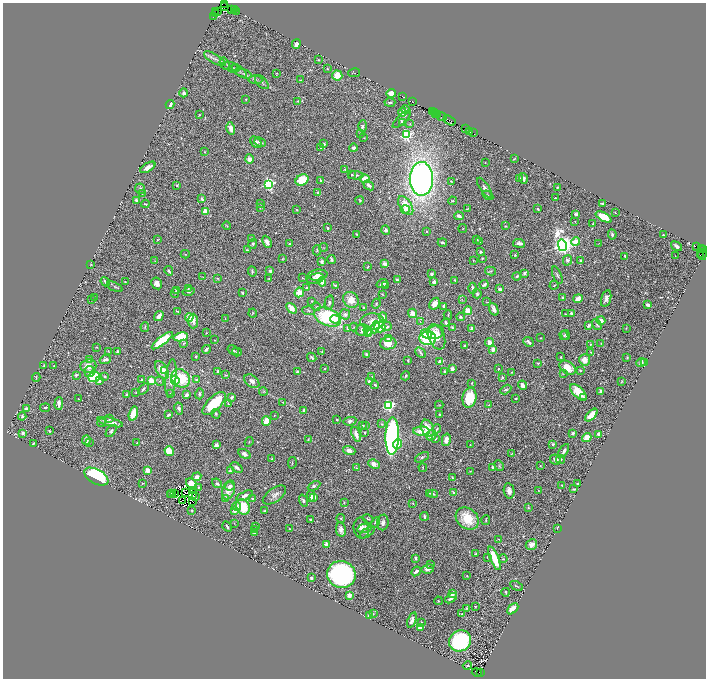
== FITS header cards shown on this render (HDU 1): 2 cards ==
NAXIS1  =                 1407
NAXIS2  =                 1352

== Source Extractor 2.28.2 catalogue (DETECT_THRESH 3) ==
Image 1407 x 1352 px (HDU 1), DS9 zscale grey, zoomed out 1/2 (1 PNG px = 2 x 2 image px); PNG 708 x 680 px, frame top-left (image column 2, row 1351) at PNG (3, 3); each listed source drawn as its Kron ellipse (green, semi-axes under 4 px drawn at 4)
Background 0.998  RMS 0.032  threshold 0.0952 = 3 sigma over >= 5 px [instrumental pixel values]
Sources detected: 731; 78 cannot appear on this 1/2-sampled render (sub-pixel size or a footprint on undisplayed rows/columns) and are neither listed nor drawn; of the other 653, the 500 brightest by FLUX_AUTO listed and drawn (153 fainter detections omitted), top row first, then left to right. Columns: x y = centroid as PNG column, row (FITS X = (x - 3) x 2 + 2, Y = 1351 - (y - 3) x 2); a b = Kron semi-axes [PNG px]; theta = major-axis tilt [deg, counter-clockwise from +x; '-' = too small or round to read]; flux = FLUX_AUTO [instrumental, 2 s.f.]
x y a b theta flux
225 5 3 2 - 57
225 6 2 2 - 54
232 9 2 1 - 100
234 10 2 1 - 110
237 11 2 1 - 14
215 12 3 1 - 120
218 12 4 1 - 61
216 14 4 1 - 150
213 16 2 1 - 43
296 44 5 4 - 29
215 59 12 4 -30 27
318 60 2 2 - 6.5
225 64 6 4 -58 12
230 66 8 4 -8 15
234 68 6 3 19 8.9
327 69 3 3 - 6.5
239 71 9 4 -37 18
276 73 4 2 - 4.3
354 73 6 2 10 3.5
244 74 8 4 -18 18
337 75 5 5 - 94
255 80 7 4 -5 12
301 80 4 2 - 4.5
262 82 8 5 -47 16
184 93 4 3 - 13
391 93 5 4 - 65
402 96 2 1 - 14
246 99 2 2 - 4.4
298 101 4 3 - 6
390 102 5 3 - 9.2
413 102 2 1 - 120
170 104 4 3 - 24
405 110 5 4 - 12
402 112 4 3 - 94
432 112 2 1 - 84
434 113 2 1 - 79
436 113 2 1 - 43
199 115 3 2 - 4.8
437 115 2 2 - 170
442 117 5 1 - 380
402 119 12 4 44 19
450 121 6 2 -33 450
402 122 3 3 - 17
410 124 4 3 - 5.2
363 126 6 3 89 15
231 128 6 4 -76 36
466 129 3 1 - 140
469 131 2 1 - 73
473 132 3 1 - 83
360 133 3 2 - 5.1
406 135 3 3 - 770
364 138 3 2 - 3.5
256 142 7 4 -44 29
260 142 6 3 -26 14
324 144 2 2 - 12
321 148 3 2 - 3.9
353 148 4 3 - 18
205 152 3 2 - 4.1
249 159 5 4 - 35
514 159 3 1 - 4.5
485 162 2 2 - 4
148 167 8 3 31 47
345 169 2 2 - 9.6
352 175 2 2 - 7.6
356 175 7 2 -2 14
520 178 3 2 - 5.2
523 178 5 3 - 29
365 179 5 4 - 67
421 179 17 12 89 2600
302 180 7 5 29 170
320 180 3 2 - 11
451 181 2 2 - 3.6
269 184 4 3 - 1200
177 185 4 3 - 5.2
369 185 6 3 -38 28
485 188 12 4 -56 22
557 188 3 2 - 6.5
140 189 5 5 - 12
142 193 3 2 - 4.8
318 193 3 3 - 11
488 195 6 3 -33 10
555 198 2 2 - 18
202 199 4 3 - 12
136 200 3 3 - 18
360 200 4 3 - 5.3
453 201 4 3 - 7.9
261 203 4 2 - 4
145 204 4 2 - 5.8
602 204 4 2 - 9
406 206 11 5 -56 110
260 207 4 2 - 4.8
405 209 4 3 - 15
467 209 3 1 - 4.2
538 209 3 2 - 9.4
297 210 3 3 - 3.7
206 211 3 3 - 210
615 213 3 2 - 3.8
576 214 4 4 - 10
459 216 4 3 - 27
604 217 9 4 -30 160
575 221 2 1 - 3.5
593 224 2 1 - 3.8
227 226 4 3 - 4.4
506 226 4 2 - 4.7
327 228 3 2 - 12
463 228 4 3 - 4.8
386 230 5 4 - 17
427 231 3 3 - 5.5
357 234 3 2 - 7.3
612 234 5 3 - 15
663 235 2 2 - 19
252 238 3 3 - 4.5
477 239 4 2 - 6.6
157 240 3 2 - 4.2
480 241 3 2 - 13
267 242 6 4 -65 30
576 242 4 3 - 130
442 243 5 3 - 11
519 243 6 3 -6 33
599 243 2 1 - 4.5
253 244 5 3 - 12
289 244 2 2 - 6.2
562 245 6 4 -75 5100
677 246 6 3 -36 16
697 246 2 1 - 810
324 247 4 2 - 4
701 248 3 2 - 16
247 250 3 2 - 5.8
317 250 5 3 - 6.4
704 250 2 1 - 83
480 252 3 3 - 11
185 254 4 3 - 6.8
700 254 2 1 - 74
515 255 2 2 - 5.8
702 255 5 2 - 460
625 256 3 2 - 9.2
675 256 2 1 - 4.1
482 258 3 2 - 8.4
282 259 3 3 - 3.6
332 260 4 2 - 14
567 260 5 4 - 24
155 261 3 3 - 3.8
473 261 3 3 - 4.9
581 261 3 2 - 15
322 262 4 3 - 13
385 263 2 2 - 78
91 264 4 3 - 4.2
368 267 3 1 - 4.9
169 271 5 2 - 16
252 271 5 2 - 9.6
270 271 2 2 - 52
490 271 6 3 -13 7.3
524 273 2 2 - 54
431 274 2 2 - 20
318 275 10 5 6 42
557 275 9 3 -68 12
517 276 4 3 - 8.7
203 277 3 2 - 3.8
217 278 4 3 - 5.6
303 278 3 2 - 6.3
269 279 3 2 - 8.6
315 279 9 5 13 30
397 280 3 2 - 8.1
454 280 2 2 - 5.7
105 282 5 2 - 12
125 282 2 2 - 5.6
322 282 4 4 - 51
434 282 3 2 - 45
157 283 6 5 - 40
382 284 6 2 20 20
484 284 4 2 - 18
336 285 3 3 - 7.4
385 285 3 2 - 6.7
554 285 5 2 - 4.6
115 287 8 2 -25 8.3
188 288 4 3 - 6.4
307 288 3 3 - 8.8
473 288 5 3 - 25
500 289 3 3 - 32
177 290 3 3 - 11
189 291 6 3 13 15
299 292 5 4 - 71
175 293 4 2 - 5.5
242 293 3 3 - 6
382 294 3 2 - 4.1
477 294 4 4 - 11
563 297 2 2 - 20
95 298 2 2 - 4
606 298 8 5 74 26
462 299 4 2 - 5.4
578 299 5 4 - 47
92 300 2 2 - 8.2
351 300 8 7 - 79
312 301 3 2 - 3.8
487 302 3 2 - 3.5
329 303 7 4 77 17
376 304 5 3 - 8
435 304 6 4 58 47
648 305 4 2 - 25
444 306 3 2 - 11
316 307 4 3 - 8.3
291 308 6 4 -48 71
364 308 4 3 - 4.6
494 309 6 3 -66 30
177 311 4 2 - 7.6
309 311 6 3 -4 11
468 311 4 4 - 79
253 313 4 3 - 6.7
413 313 4 3 - 52
571 313 2 2 - 16
345 314 5 5 - 27
565 314 2 2 - 4
448 315 4 2 - 6.5
159 316 5 3 - 52
189 317 4 4 - 110
328 317 14 8 -23 560
383 317 4 4 - 31
461 317 4 3 - 13
225 318 3 2 - 4
335 319 5 3 - 34
193 321 7 5 -89 37
372 321 12 8 4 86
601 321 4 4 - 40
420 322 4 3 - 5.3
446 323 4 3 - 14
597 325 6 4 -56 10
589 326 4 2 - 18
145 327 5 2 - 6.7
354 327 4 3 - 5.6
375 327 6 4 70 39
380 327 5 5 - 190
387 327 5 4 - 22
452 327 4 3 - 6.3
348 328 3 3 - 19
626 328 2 2 - 4
472 329 2 2 - 41
362 330 6 6 - 40
368 331 5 3 - 21
436 332 8 6 18 54
206 333 2 2 - 4.2
368 334 3 2 - 170
426 334 6 4 -19 76
564 335 5 4 - 9.2
566 335 5 3 - 8.8
181 337 7 4 10 250
436 337 13 8 -68 110
428 338 8 7 - 330
540 338 2 2 - 7.5
388 339 4 3 - 21
215 340 2 2 - 4
162 341 13 4 38 280
529 342 6 3 -39 24
184 343 4 3 - 6.7
388 343 8 6 5 72
489 343 4 3 - 47
590 344 2 2 - 12
601 344 4 2 - 4.1
465 346 2 2 - 18
96 347 2 2 - 3.6
206 349 4 2 - 19
493 349 3 3 - 51
233 350 6 3 -33 6.5
108 351 4 3 - 4
118 352 3 3 - 17
237 352 5 3 - 7.5
322 352 3 3 - 4
591 352 2 2 - 8.4
420 353 6 4 -43 12
366 354 2 2 - 18
196 356 3 2 - 6.6
312 357 5 2 - 10
561 357 3 2 - 10
627 357 3 2 - 5.6
89 359 4 3 - 7
105 359 6 3 22 21
408 360 3 2 - 7.7
585 360 5 5 - 62
440 361 4 3 - 20
641 362 5 4 - 21
645 362 3 2 - 5.2
538 363 3 2 - 8.9
44 366 4 3 - 8.2
54 366 2 2 - 4.7
88 366 8 6 6 69
325 368 2 2 - 3.5
568 368 9 6 -34 110
452 369 4 3 - 31
498 369 3 2 - 6.7
162 370 10 5 -59 99
580 370 4 3 - 7.3
165 371 4 3 - 31
89 372 5 5 - 24
218 372 3 2 - 29
297 372 2 2 - 32
444 372 3 3 - 8.4
512 372 2 2 - 7.5
563 374 3 3 - 3.6
76 375 3 3 - 15
226 375 4 2 - 7.1
105 376 3 3 - 11
406 376 4 2 - 8.9
36 377 4 2 - 5.8
94 377 6 5 - 370
372 377 3 3 - 5.5
503 377 2 2 - 29
171 378 18 5 84 80
181 378 10 8 -42 240
141 379 3 2 - 5.7
175 380 5 4 - 30
197 380 4 3 - 14
99 381 4 3 - 19
151 381 4 3 - 79
160 381 4 3 - 7.7
252 381 8 5 -36 37
369 382 4 3 - 19
621 382 3 2 - 4.5
472 383 3 3 - 5.9
375 385 4 3 - 8.9
522 385 5 4 - 30
143 389 6 3 48 13
506 389 6 4 31 12
263 391 4 4 - 7.8
601 391 4 3 - 20
136 392 2 1 - 3.7
578 392 10 5 -44 130
127 394 2 2 - 20
171 394 2 2 - 11
199 394 5 3 - 9.5
186 395 3 2 - 30
232 397 3 2 - 23
584 397 3 2 - 6.8
469 398 10 7 78 190
78 399 2 1 - 3.5
516 399 3 2 - 6.2
283 402 3 3 - 4.2
228 403 4 2 - 4.5
59 404 6 3 89 40
214 404 15 7 44 250
388 405 4 3 - 1100
439 405 4 2 - 4
489 405 3 3 - 4.5
45 408 5 3 - 7.1
179 408 6 3 -77 16
27 409 3 2 - 46
304 411 4 3 - 14
133 414 7 4 74 110
216 414 5 4 - 11
168 415 3 2 - 14
274 415 2 2 - 3.5
440 415 3 3 - 8.7
591 415 8 4 47 65
22 416 4 3 - 11
109 419 2 2 - 15
337 420 2 2 - 8.1
266 421 4 3 - 80
350 421 6 4 10 20
110 422 13 4 -14 57
102 423 4 3 - 7.4
381 424 3 3 - 4.6
363 426 3 3 - 4.1
365 426 4 3 - 6.2
428 428 9 6 -66 90
437 429 5 3 - 9.1
49 431 2 2 - 6.8
111 431 7 4 52 14
422 431 8 4 -4 90
365 432 4 3 - 9.2
23 433 4 3 - 20
573 433 4 3 - 13
356 434 7 3 -69 59
599 434 4 3 - 22
431 435 6 5 - 41
392 436 18 7 88 1800
587 437 5 4 - 76
308 439 3 2 - 5
435 439 3 3 - 23
86 440 5 4 - 36
446 440 6 4 78 54
89 442 3 2 - 6
249 442 5 2 - 4
33 443 2 2 - 7.1
137 443 2 1 - 3.6
398 444 5 4 - 130
553 444 3 3 - 8.5
216 445 4 3 - 21
470 445 2 2 - 4
169 451 5 4 - 140
349 451 6 4 -17 32
564 451 8 3 59 24
244 454 7 4 -30 21
511 454 3 2 - 4.2
422 457 7 4 27 14
272 459 3 3 - 7.9
560 459 4 3 - 11
555 460 6 4 -27 26
292 463 6 2 80 6
374 464 6 4 -27 35
499 466 5 3 - 7.7
540 466 3 2 - 3.9
492 467 3 2 - 11
237 468 7 3 -37 20
356 468 3 3 - 6
423 468 4 2 - 6.4
148 470 3 3 - 58
230 471 3 2 - 21
470 471 4 2 - 3.9
96 477 13 7 -29 750
197 477 5 4 - 28
452 477 3 3 - 7.6
143 483 3 2 - 5.1
217 483 5 4 - 15
191 484 6 4 -48 72
578 484 2 2 - 9.1
562 485 2 2 - 8.5
230 486 4 3 - 29
314 486 7 3 28 13
198 487 4 3 - 9.3
574 489 2 2 - 5.6
229 490 10 6 72 75
538 490 3 2 - 3.5
194 491 2 1 - 4.1
509 491 8 5 -80 49
185 493 2 1 - 6.6
430 493 3 2 - 7
454 493 2 2 - 51
171 494 3 3 - 4.6
174 494 3 1 - 7.6
433 494 5 3 - 8.5
170 495 4 2 - 5
193 495 2 1 - 7.7
274 495 13 6 34 35
245 496 9 4 25 33
311 496 5 3 - 24
195 497 3 2 - 7
314 497 4 3 - 38
226 498 3 3 - 22
252 498 3 2 - 6.5
182 500 2 1 - 3.8
303 500 6 4 -71 17
193 502 2 1 - 5.1
344 502 3 2 - 3.7
413 503 3 2 - 3.7
237 506 4 3 - 36
243 507 8 6 -60 180
528 507 4 3 - 5.6
192 510 3 3 - 5.6
235 510 4 3 - 36
265 511 3 2 - 8.9
424 516 4 2 - 12
341 518 4 3 - 6.8
368 519 6 2 -29 6.1
467 519 12 10 -38 180
311 520 2 2 - 7
486 520 5 2 - 5.8
375 522 5 4 - 8.9
383 522 8 5 85 24
234 523 3 3 - 3.5
256 526 3 2 - 5.3
227 527 5 2 - 14
361 528 10 8 -83 53
364 528 7 4 13 32
557 528 3 1 - 3.5
290 529 2 1 - 3.6
254 530 2 2 - 13
341 530 7 4 -80 31
254 532 3 3 - 12
367 532 9 3 34 11
499 539 4 2 - 3.6
326 544 4 3 - 63
531 545 6 5 - 32
476 554 3 2 - 8.6
487 557 3 2 - 5.6
415 558 3 2 - 13
494 558 12 4 -68 200
503 559 4 3 - 6.9
430 564 3 2 - 4.6
428 569 6 4 10 28
416 571 5 3 - 18
341 574 14 13 - 1900
467 576 3 2 - 4.1
311 578 2 2 - 47
516 586 7 2 -28 6.4
506 592 4 2 - 6.5
452 594 4 3 - 34
349 595 2 2 - 150
451 598 7 3 36 23
438 601 4 3 - 5.1
475 606 3 3 - 5.4
467 608 3 3 - 7.1
513 609 6 4 44 75
373 614 3 3 - 5.7
462 614 3 2 - 5.1
369 616 4 3 - 19
412 620 8 3 70 27
421 623 4 3 - 8.3
420 627 3 3 - 52
460 641 11 10 - 710
467 665 5 3 - 16
477 672 5 1 - 300
480 672 2 1 - 120
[153 fainter detections neither listed nor drawn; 78 sub-pixel or undisplayed-footprint detections neither listed nor drawn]